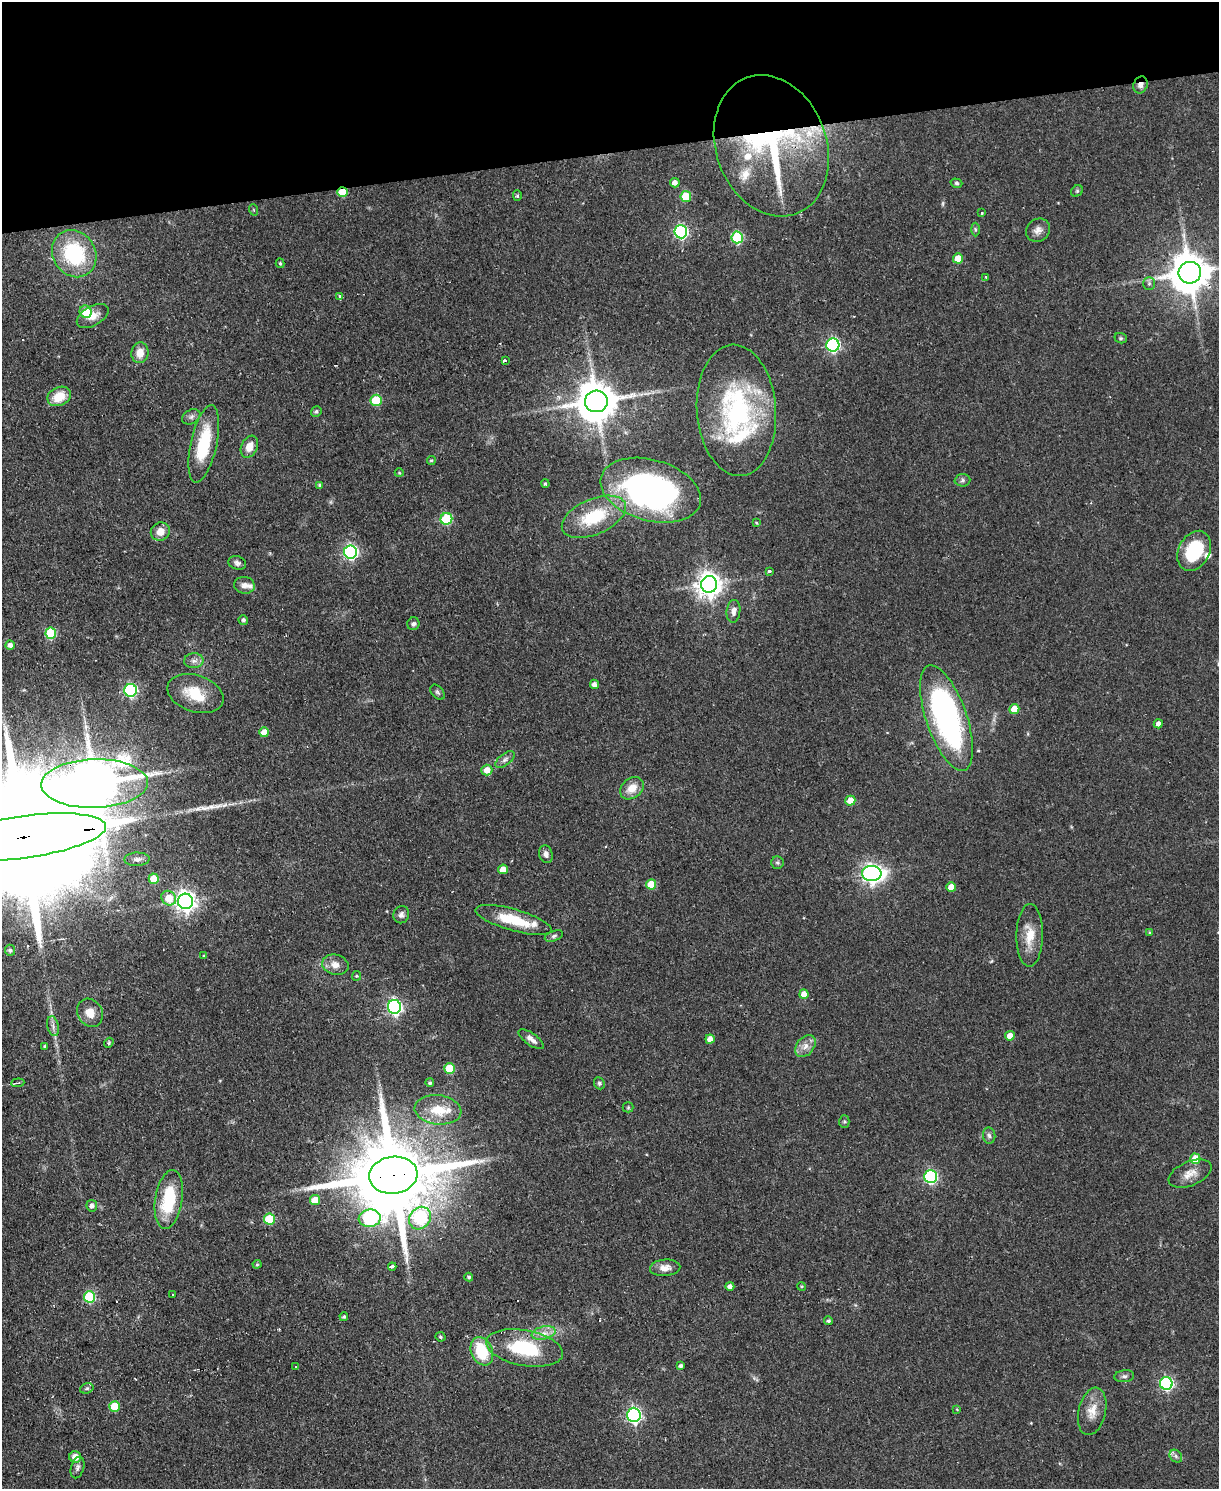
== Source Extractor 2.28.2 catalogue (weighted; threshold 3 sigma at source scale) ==
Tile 3 of 4 x 3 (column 3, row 1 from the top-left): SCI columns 2433-3649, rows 3222-4708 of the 4865 x 4839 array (HDU 1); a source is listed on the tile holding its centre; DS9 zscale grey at full resolution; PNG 1221 x 1491 px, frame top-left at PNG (2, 2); each listed source drawn as its Kron ellipse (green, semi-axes under 4 px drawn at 4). Shown black and unused: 10% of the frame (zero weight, under 2 of 3 exposures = <1% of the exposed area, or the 3 px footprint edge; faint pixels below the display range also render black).
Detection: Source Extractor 2.28.2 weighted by HDU 2 'WHT'; one run over the whole footprint, this tile lists its part. Background 0.0668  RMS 0.0055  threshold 0.0248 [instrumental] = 3 sigma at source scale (4.5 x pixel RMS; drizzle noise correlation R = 1.50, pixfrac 1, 0.05/0.05 arcsec/px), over >= 5 px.
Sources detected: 161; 1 too faint to see at this stretch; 2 inside a brighter object's white glare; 5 cosmic-ray / hot-pixel residue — neither listed nor drawn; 9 inside a brighter listed object's ellipse — not listed separately; the other 144 listed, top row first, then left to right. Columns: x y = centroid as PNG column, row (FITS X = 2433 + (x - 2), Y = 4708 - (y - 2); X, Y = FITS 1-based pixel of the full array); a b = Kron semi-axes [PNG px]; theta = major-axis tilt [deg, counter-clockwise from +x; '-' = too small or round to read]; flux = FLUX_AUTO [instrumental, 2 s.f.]
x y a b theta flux
1140 85 8 7 - 3.2
771 146 72 55 -70 120
675 183 5 4 - 3.2
956 183 6 4 -16 0.92
1077 191 6 5 - 0.92
342 192 5 4 - 17
517 196 5 4 - 0.87
686 196 5 5 - 19
254 210 6 3 -71 0.61
982 213 3 2 - 0.51
975 229 7 3 -89 0.87
1038 230 12 11 - 3.7
681 232 6 6 - 99
737 237 6 5 - 35
74 254 24 21 -56 46
958 258 5 5 - 9.2
280 263 5 4 - 0.76
1190 273 11 11 - 1700
986 277 3 2 - 0.59
1149 283 6 5 - 1.3
340 297 4 3 - 3
86 312 6 6 - 19
93 316 17 9 30 6.2
1121 338 6 5 - 0.98
833 345 6 6 - 100
140 353 10 8 81 6.4
505 361 4 3 - 3
59 396 12 9 23 11
376 400 5 5 - 25
596 401 11 10 - 2000
736 410 66 39 -86 97
316 412 5 5 - 0.98
191 417 10 7 30 2
204 444 39 13 78 29
249 447 11 8 67 6.1
431 460 4 4 - 0.82
399 473 4 4 - 0.59
962 480 8 6 3 1.4
545 484 4 3 - 0.76
320 485 4 4 - 1.3
651 490 51 30 -16 170
594 517 34 17 23 30
446 519 6 5 - 40
756 523 3 3 - 0.5
160 531 10 9 - 5.6
1194 551 21 15 62 29
351 552 6 6 - 120
237 563 9 6 -19 1.7
769 571 3 3 - 12
709 584 8 8 - 530
244 585 10 8 -8 3.2
733 611 11 7 84 3.2
243 620 5 5 - 1.3
413 624 6 6 - 1.7
51 633 5 5 - 32
10 645 4 4 - 2.7
194 661 9 7 4 2.8
594 684 5 4 - 2.6
130 690 6 6 - 75
437 692 9 5 -51 1.3
195 694 29 18 -18 18
1014 709 5 5 - 8
947 718 55 20 -71 160
1158 724 4 4 - 2.8
264 732 5 5 - 7.6
505 760 11 6 37 2.1
487 770 5 5 - 5.8
94 784 53 24 2 3200
632 788 13 10 39 6.9
850 801 5 5 - 8.1
24 837 82 21 8 47000
546 854 9 6 -73 2.6
137 859 12 6 2 2.6
777 863 6 6 - 1.1
503 869 5 4 - 5.7
872 873 9 7 -4 270
154 879 5 5 - 13
651 884 5 5 - 13
951 887 5 4 - 6.1
169 898 8 6 -49 12
186 901 8 7 - 340
401 915 9 7 69 2.2
513 920 39 10 -16 22
1149 932 4 3 - 0.5
1030 935 31 13 89 12
554 936 9 5 19 1.4
10 950 5 5 - 1.8
204 956 3 3 - 0.57
335 965 13 10 -13 4.7
356 976 5 4 - 0.65
804 994 5 4 - 5.2
394 1007 7 6 - 160
90 1013 15 12 -60 7.3
53 1026 10 5 -78 2.2
1010 1036 5 4 - 6.1
531 1039 15 6 -35 3.5
710 1039 4 4 - 4
109 1043 5 4 - 0.84
45 1046 4 4 - 0.82
805 1046 12 8 51 4.3
449 1069 5 5 - 17
18 1083 7 3 6 0.81
430 1083 4 4 - 0.95
599 1083 6 5 - 1.1
628 1107 5 5 - 0.71
438 1110 23 14 -6 14
844 1122 6 5 - 0.94
989 1136 8 6 -83 1.6
1195 1159 5 5 - 13
1190 1174 22 12 23 7
393 1175 24 18 7 9500
931 1177 6 6 - 94
169 1199 30 13 81 31
315 1200 5 5 - 11
92 1206 6 5 - 2.4
370 1218 11 8 7 69
420 1218 12 10 50 60
269 1219 5 5 - 28
257 1264 4 4 - 0.65
392 1267 4 3 - 6.5
665 1268 15 8 4 4.5
469 1277 4 4 - 1
730 1286 4 4 - 2.5
801 1286 4 3 - 0.55
173 1294 3 2 - 0.53
89 1297 5 5 - 41
344 1317 4 4 - 1
828 1321 4 4 - 1.2
544 1333 12 6 14 4.2
440 1337 5 4 - 1
524 1348 39 17 -10 40
482 1351 14 10 -67 24
296 1366 3 3 - 1.5
680 1366 4 4 - 1.6
1124 1376 10 6 6 1.6
1166 1383 6 6 - 98
87 1388 7 5 17 0.95
114 1406 5 5 - 16
957 1409 4 3 - 0.49
1092 1411 24 13 77 8.8
634 1415 7 6 - 140
1176 1456 7 5 -48 1.6
75 1457 6 6 - 6.1
78 1468 11 6 72 1.9
Overlapping masked pixels (flux is a lower limit): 7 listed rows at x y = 1140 85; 771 146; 342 192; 1190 273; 94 784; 24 837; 393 1175
Isophote crosses this tile's border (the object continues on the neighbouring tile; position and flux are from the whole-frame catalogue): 3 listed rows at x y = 1190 273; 94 784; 24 837